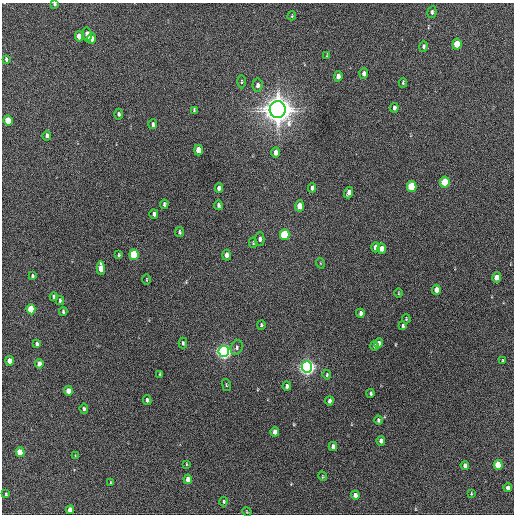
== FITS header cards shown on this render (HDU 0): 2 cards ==
NAXIS1  =                  512 / Axis length
NAXIS2  =                  512 / Axis length

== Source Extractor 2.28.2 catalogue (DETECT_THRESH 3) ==
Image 512 x 512 px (HDU 0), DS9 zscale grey, 1 PNG px = 1 image px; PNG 516 x 516 px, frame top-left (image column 1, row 512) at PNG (2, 3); each listed source drawn as its Kron ellipse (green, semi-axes under 4 px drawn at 4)
Background 516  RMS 14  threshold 43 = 3 sigma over >= 5 px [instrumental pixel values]
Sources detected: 95; all 95 listed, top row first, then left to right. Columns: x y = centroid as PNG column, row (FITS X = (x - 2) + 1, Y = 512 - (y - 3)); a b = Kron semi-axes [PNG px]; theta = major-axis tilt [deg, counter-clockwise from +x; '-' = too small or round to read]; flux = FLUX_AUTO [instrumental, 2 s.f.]
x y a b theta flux
54 4 3 3 - 1.5e+03
432 12 6 4 80 2.0e+03
292 16 4 3 - 8.8e+02
87 34 7 4 -83 7.0e+03
79 36 5 4 - 9.9e+03
92 39 5 4 - 5.3e+03
457 44 5 4 - 2.8e+04
423 46 5 4 - 1.7e+03
327 55 3 3 - 7.9e+02
6 59 4 2 - 1.4e+03
364 73 5 3 - 2.8e+03
338 76 5 4 - 4.5e+03
241 82 6 3 89 1.0e+03
403 83 4 3 - 1.0e+03
257 85 7 5 85 3.0e+03
394 108 5 3 - 2.7e+03
194 110 4 2 - 1.1e+03
278 110 8 8 - 1.6e+06
119 114 5 4 - 1.8e+03
8 121 5 4 - 2.9e+04
153 124 5 3 - 2.0e+03
47 136 5 4 - 3.1e+03
198 150 5 4 - 1.1e+04
276 152 5 4 - 5.7e+03
445 182 5 4 - 4.0e+04
412 186 5 4 - 5.6e+04
219 188 5 4 - 3.8e+03
312 188 5 4 - 3.4e+03
349 193 6 4 71 4.5e+03
164 204 5 3 - 1.9e+03
218 205 4 3 - 2.0e+03
299 206 5 4 - 1.4e+04
154 214 5 3 - 2.8e+03
179 232 5 3 - 1.3e+03
285 235 5 4 - 6.2e+04
260 239 6 4 88 2.8e+03
253 243 5 3 - 1.0e+03
376 247 5 4 - 6.3e+03
382 249 5 4 - 6.5e+03
119 255 4 2 - 1.1e+03
134 255 5 4 - 6.2e+04
226 255 5 4 - 4.5e+03
320 263 5 3 - 8.1e+02
101 268 7 4 -87 1.9e+04
32 276 3 3 - 1.6e+03
497 277 5 4 - 1.2e+04
146 280 5 2 - 7.8e+02
436 290 5 4 - 7.8e+03
398 293 5 3 - 8.9e+02
54 297 4 3 - 1.5e+03
60 301 4 3 - 1.4e+03
31 309 5 4 - 3.3e+04
63 311 4 3 - 1.4e+03
360 313 4 3 - 2.4e+03
406 319 4 3 - 8.9e+02
261 325 4 3 - 1.6e+03
403 326 4 3 - 1.5e+03
183 343 5 3 - 1.6e+03
379 343 5 4 - 3.9e+03
37 344 4 3 - 2.3e+03
374 346 4 3 - 1.7e+03
237 347 7 6 - 2.6e+03
224 352 5 5 - 4.7e+05
10 361 5 4 - 1.1e+04
503 361 4 3 - 1.1e+03
39 364 5 4 - 6.0e+03
307 367 6 5 - 5.4e+05
160 374 3 2 - 7.5e+02
327 375 5 3 - 1.2e+03
226 385 6 2 -77 8.4e+02
287 386 4 4 - 2.9e+03
68 391 5 4 - 1.2e+04
371 393 4 3 - 1.7e+03
147 400 5 4 - 2.2e+03
329 401 4 3 - 3.0e+03
84 409 5 4 - 1.7e+03
378 420 4 3 - 1.8e+03
275 432 5 4 - 6.6e+03
381 441 4 4 - 4.5e+03
333 446 4 4 - 5.5e+03
20 452 5 4 - 2.5e+04
75 456 4 2 - 6.7e+02
186 464 4 2 - 7.2e+02
465 465 4 4 - 4.4e+03
498 465 5 4 - 3.1e+04
322 476 5 3 - 8.1e+02
188 479 5 4 - 1.0e+04
111 482 3 2 - 5.2e+02
508 488 4 4 - 7.3e+03
6 494 4 3 - 1.3e+03
471 494 4 3 - 8.0e+02
355 495 4 4 - 5.6e+03
224 502 5 4 - 1.2e+03
70 510 4 4 - 1.2e+04
247 512 5 3 - 8.4e+02
At the frame edge (FLAGS 8, measured only in part): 1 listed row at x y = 54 4